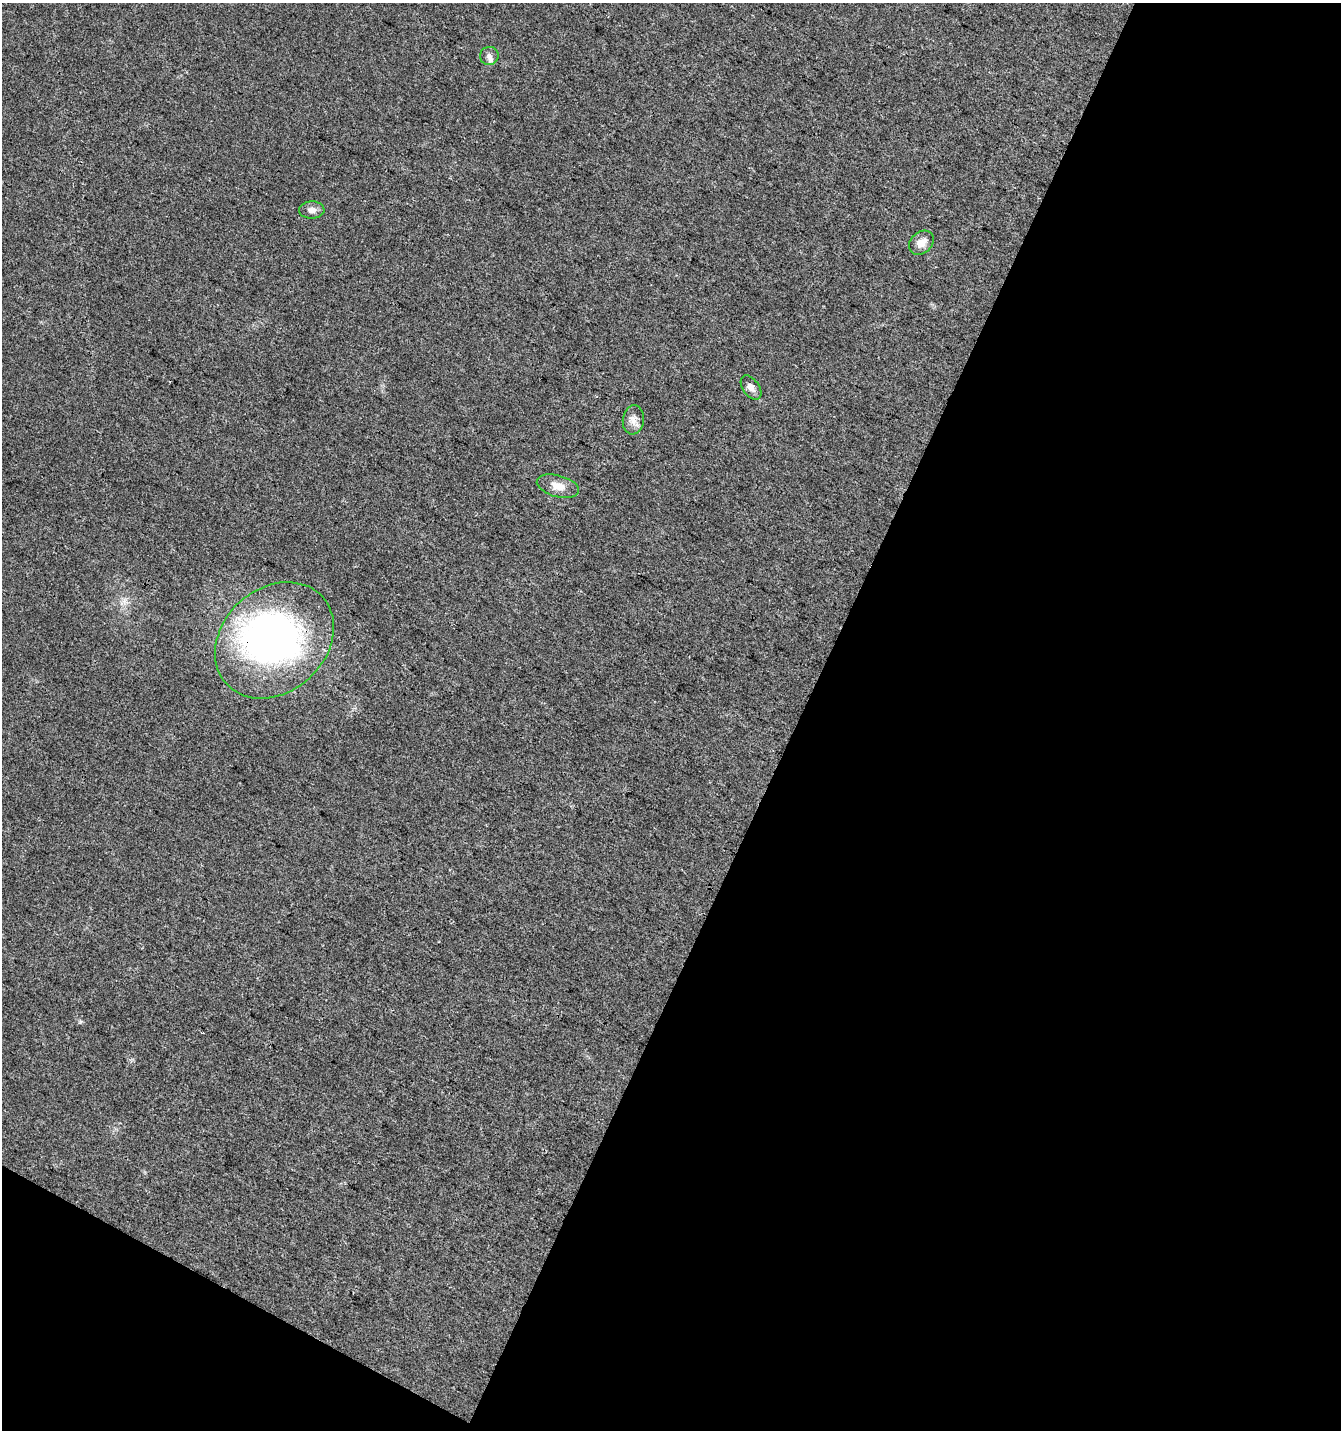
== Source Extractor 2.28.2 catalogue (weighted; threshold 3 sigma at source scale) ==
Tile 4 of 2 x 2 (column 2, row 2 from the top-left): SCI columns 1443-2781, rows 2-1429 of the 2903 x 2857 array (HDU 1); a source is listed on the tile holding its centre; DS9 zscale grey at full resolution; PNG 1343 x 1432 px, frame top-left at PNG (2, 3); each listed source drawn as its Kron ellipse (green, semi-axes under 4 px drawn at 4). Shown black and unused: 44% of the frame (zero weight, under 3 of 4 exposures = <1% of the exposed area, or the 3 px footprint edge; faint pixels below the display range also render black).
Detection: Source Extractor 2.28.2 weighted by HDU 2 'WHT'; one run over the whole footprint, this tile lists its part. Background 0.0255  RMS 0.0048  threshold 0.0214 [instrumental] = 3 sigma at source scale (4.5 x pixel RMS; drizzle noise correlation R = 1.50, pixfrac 1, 0.0396/0.0396 arcsec/px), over >= 5 px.
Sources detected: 8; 1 inside a brighter object's white glare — neither listed nor drawn; the other 7 listed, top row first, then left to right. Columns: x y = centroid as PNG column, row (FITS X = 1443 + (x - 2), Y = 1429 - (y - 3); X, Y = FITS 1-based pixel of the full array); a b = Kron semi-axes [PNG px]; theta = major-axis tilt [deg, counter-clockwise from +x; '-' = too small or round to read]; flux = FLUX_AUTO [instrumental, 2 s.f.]
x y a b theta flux
489 56 9 9 - 2.3
312 210 13 8 1 2.6
921 243 14 10 42 4.3
751 387 14 8 -55 2.9
633 420 14 10 82 3.7
558 486 21 10 -15 5.1
274 640 65 52 42 170
Overlapping masked pixels (flux is a lower limit): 1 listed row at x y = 274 640